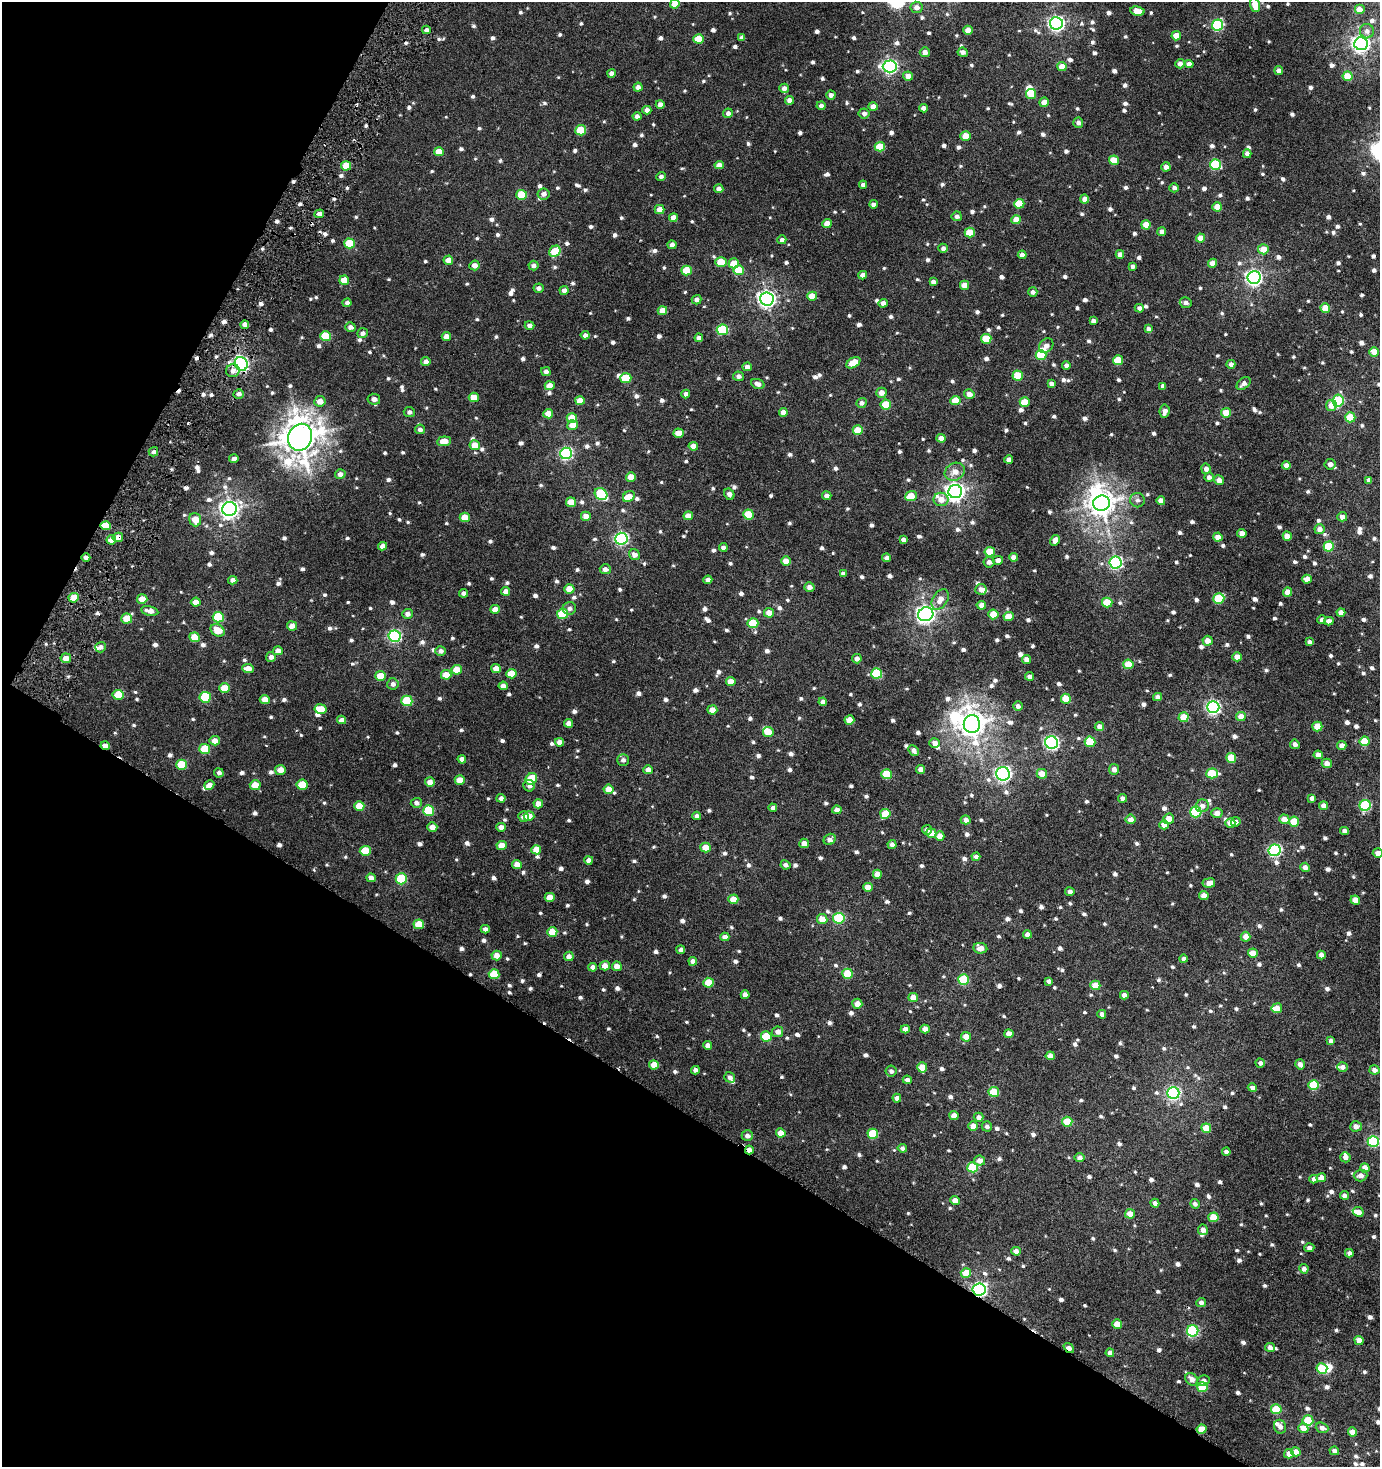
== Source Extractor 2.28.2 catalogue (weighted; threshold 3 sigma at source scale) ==
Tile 9 of 4 x 4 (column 1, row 3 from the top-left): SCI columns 195-1572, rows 1472-2936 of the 5967 x 5867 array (HDU 1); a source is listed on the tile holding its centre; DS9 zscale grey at full resolution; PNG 1382 x 1469 px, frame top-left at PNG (2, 2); each listed source drawn as its Kron ellipse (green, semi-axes under 4 px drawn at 4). Shown black and unused: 31% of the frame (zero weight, under 3 of 6 exposures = <1% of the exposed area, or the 3 px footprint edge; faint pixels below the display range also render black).
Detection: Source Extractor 2.28.2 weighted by HDU 2 'WHT'; one run over the whole footprint, this tile lists its part. Background 0.00437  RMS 0.003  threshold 0.0123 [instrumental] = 3 sigma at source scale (4.09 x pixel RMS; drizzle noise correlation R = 1.36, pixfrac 0.8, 0.0396/0.0396 arcsec/px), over >= 5 px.
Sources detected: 1167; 5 inside a brighter object's white glare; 5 cosmic-ray / hot-pixel residue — neither listed nor drawn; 17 inside a brighter listed object's ellipse — not listed separately; of the other 1140, all 500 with FLUX_AUTO >= 0.898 (the completeness limit of this list) listed and drawn (640 fainter detections not listed), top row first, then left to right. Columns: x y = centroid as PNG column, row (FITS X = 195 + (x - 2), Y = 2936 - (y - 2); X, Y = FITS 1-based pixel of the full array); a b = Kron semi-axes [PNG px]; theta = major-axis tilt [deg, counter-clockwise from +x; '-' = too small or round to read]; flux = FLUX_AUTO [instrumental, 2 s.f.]
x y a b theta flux
675 4 5 4 - 3.5
1255 5 7 4 -72 4.7
917 7 6 5 - 1.5
1359 9 5 5 - 2.4
1137 11 7 4 -9 3.9
1056 23 6 6 - 74
1218 25 6 5 - 23
426 30 4 4 - 0.94
968 30 4 4 - 3
1367 31 7 7 - 1.2
1176 36 5 4 - 3.8
742 37 4 4 - 0.96
699 39 5 4 - 5.3
1361 44 6 6 - 110
925 52 5 5 - 1.6
963 52 5 4 - 1.1
1180 64 5 5 - 1.4
1189 64 4 4 - 1.9
890 66 7 6 - 53
1062 67 4 4 - 3.4
1279 71 4 4 - 1.3
612 73 4 4 - 1.3
908 76 5 4 - 2.4
1347 76 5 5 - 4.6
638 87 4 4 - 1.2
784 88 5 4 - 1.4
1031 94 5 5 - 4.7
831 95 4 4 - 1.2
789 100 4 4 - 1.6
1044 102 5 4 - 1.6
660 104 4 4 - 1.4
821 106 4 4 - 1.1
873 107 5 4 - 1.8
923 108 4 4 - 1.2
647 110 4 4 - 1.4
728 113 5 4 - 1
864 113 5 5 - 1.1
637 116 4 4 - 1
1078 123 5 5 - 0.99
581 130 5 5 - 7.8
965 136 5 5 - 3
880 147 5 5 - 6.6
439 152 5 4 - 3.1
1247 154 4 4 - 1.3
1114 160 5 4 - 5.1
1215 164 5 5 - 16
719 165 5 4 - 1.8
346 166 5 4 - 5.5
1166 167 4 4 - 1.4
661 176 5 4 - 0.93
863 185 4 4 - 1.1
1174 188 4 4 - 1
719 189 4 4 - 1.3
544 194 6 5 - 1.2
522 195 5 5 - 9
1084 199 5 4 - 1.6
873 204 4 4 - 0.96
1019 204 5 5 - 6.7
1217 207 5 4 - 3
660 209 5 4 - 2.3
319 214 5 4 - 1.3
957 216 5 5 - 0.96
673 218 4 4 - 2.3
1016 220 5 4 - 3.2
827 224 4 4 - 2.7
1146 225 5 4 - 4
1162 231 4 4 - 1.4
970 233 5 5 - 5.9
1200 238 4 4 - 2.8
782 240 4 4 - 0.94
349 243 5 5 - 9.3
672 245 4 4 - 1.6
943 248 5 4 - 1
1263 249 5 5 - 3.5
555 251 6 5 - 6.6
1120 254 4 4 - 1.2
1022 255 4 4 - 1.5
448 260 5 4 - 2.3
721 262 5 5 - 6.2
734 263 5 5 - 4.2
1213 263 4 4 - 2.6
474 265 5 5 - 1.6
533 266 5 5 - 1.1
1133 266 4 4 - 1
739 270 5 5 - 5.9
686 271 5 5 - 6.5
863 275 4 4 - 1.7
1254 277 6 6 - 82
344 280 5 4 - 3.3
933 282 4 4 - 0.98
964 285 4 4 - 2.4
539 288 5 4 - 0.92
564 290 4 4 - 1.1
1033 292 4 4 - 0.98
812 296 5 4 - 3.8
767 299 7 6 - 100
696 300 5 4 - 1.1
347 303 4 4 - 0.93
883 303 4 4 - 1.1
1186 303 6 5 - 1.3
1139 308 4 4 - 1
1325 308 5 4 - 4.6
662 311 5 4 - 3.4
1093 321 4 4 - 0.94
245 325 4 4 - 1.6
530 326 5 4 - 1.2
350 327 5 4 - 1
1148 329 4 4 - 0.98
722 330 5 5 - 17
363 333 5 5 - 1
585 335 4 4 - 1.3
325 336 5 5 - 8.6
446 336 4 4 - 1.7
699 338 4 4 - 1.3
986 339 5 5 - 8.2
1046 346 8 6 49 1.3
1374 352 5 4 - 3.4
1041 355 5 4 - 7.5
1118 360 5 5 - 6.7
426 362 5 4 - 1.2
853 363 8 5 32 4.5
241 364 7 6 - 62
1231 364 4 4 - 1.1
1066 365 4 4 - 1
747 367 5 4 - 1.3
233 371 7 6 - 1.3
546 372 5 4 - 1.1
738 376 5 5 - 0.98
1018 376 5 5 - 7.1
626 378 5 5 - 8.5
1244 383 8 5 40 1.3
758 384 7 4 -19 1.2
1051 384 4 4 - 0.98
550 386 5 4 - 2.9
1163 386 4 4 - 0.92
881 393 5 5 - 2
239 394 5 4 - 0.93
686 394 4 4 - 1.2
969 394 5 5 - 1.8
474 397 5 4 - 3.2
374 399 6 5 - 1.4
320 401 5 5 - 2.1
580 401 5 4 - 2.8
955 401 5 4 - 5.2
1338 401 6 5 - 17
1025 402 5 4 - 4.8
861 403 5 5 - 0.98
886 405 5 5 - 7.4
1331 405 5 5 - 2.8
1165 411 7 5 82 1.5
409 412 5 5 - 0.95
783 412 4 4 - 2.1
1226 413 5 5 - 4.7
548 414 5 4 - 3.3
1350 417 5 5 - 8.4
572 418 5 5 - 5.3
572 425 5 5 - 2.6
420 429 5 4 - 1
858 430 5 4 - 5.2
679 433 5 4 - 3.9
300 437 14 12 67 480
941 438 4 4 - 2.1
444 441 7 5 5 3
475 445 5 5 - 3.5
693 446 5 4 - 2.2
153 452 5 4 - 0.95
566 453 6 6 - 39
234 459 5 4 - 1.2
1009 459 4 4 - 1.2
1330 464 5 5 - 1.4
1286 466 4 4 - 1.7
1206 469 5 5 - 1.3
955 472 10 8 29 2.2
340 474 5 5 - 1.2
631 477 5 4 - 3.2
1209 477 5 4 - 1.1
1219 480 5 4 - 1.4
1369 480 4 4 - 1.2
955 492 7 6 - 130
601 494 7 5 -39 20
729 494 6 5 - 1.3
827 496 4 4 - 1.2
911 496 6 5 - 3.7
629 497 6 5 - 3.8
941 499 7 6 - 2.5
1137 500 7 7 - 0.94
1161 501 4 4 - 2.1
571 502 5 4 - 3.9
1102 503 8 7 - 270
229 509 7 7 - 120
749 515 5 5 - 7.8
586 516 5 4 - 2.4
688 516 5 4 - 2.5
465 517 5 5 - 3.7
1342 517 5 4 - 1.5
195 520 7 5 -71 3.3
105 526 5 4 - 4.7
1319 529 5 5 - 1.5
1242 533 4 4 - 2
1287 536 4 4 - 2.8
118 537 5 4 - 2.1
1218 537 4 4 - 2.5
621 539 6 6 - 43
903 539 4 4 - 1.1
111 540 5 4 - 2
1055 540 5 4 - 1.7
382 546 4 4 - 1.5
1329 546 5 5 - 10
723 547 4 4 - 0.96
990 552 5 5 - 6.1
634 555 6 5 - 1.4
86 557 4 4 - 1.2
1013 557 4 4 - 1.5
886 558 4 4 - 1.1
998 560 5 4 - 1.4
786 561 5 4 - 2.8
989 562 5 5 - 0.99
1115 562 6 6 - 45
605 569 5 5 - 1.2
843 574 4 4 - 0.96
1307 579 5 4 - 2
233 580 4 4 - 1.3
708 580 4 4 - 1.5
809 587 5 4 - 1.3
569 589 5 4 - 3.2
981 589 5 5 - 1.3
506 591 4 4 - 1.5
1287 592 4 4 - 2.9
464 593 4 4 - 1.1
74 598 5 5 - 3.9
1219 598 5 5 - 12
142 599 5 4 - 2.8
940 599 11 7 56 2.3
196 602 5 4 - 2.1
1107 602 5 5 - 6.9
981 605 5 4 - 1.7
569 608 7 6 - 0.94
495 609 5 4 - 2.9
150 611 8 5 -12 1.7
769 613 5 4 - 2.1
1341 613 4 4 - 1.6
408 614 5 5 - 1.1
562 614 5 5 - 9.5
926 614 8 7 - 120
993 614 5 5 - 5.2
1009 616 5 4 - 3.4
218 617 6 5 - 13
127 619 5 5 - 4
1322 620 4 4 - 1.2
1329 621 5 4 - 1.4
753 623 5 5 - 8.1
292 626 5 4 - 1.8
217 630 7 5 -31 4.1
395 636 6 6 - 39
194 637 5 5 - 4.4
1207 641 5 5 - 2
1309 642 4 4 - 0.96
101 647 5 5 - 0.9
278 651 5 4 - 1.6
441 651 5 5 - 1.1
271 657 5 5 - 1.1
1237 657 5 4 - 2.5
66 658 5 5 - 2.2
857 659 5 5 - 1.1
1026 660 4 4 - 1.6
1128 664 5 5 - 4.5
248 668 6 4 -6 2
496 668 5 4 - 2.3
457 670 5 5 - 4.4
877 673 5 5 - 15
511 674 5 5 - 4.6
446 675 5 4 - 4
380 676 5 5 - 4.2
1029 676 4 4 - 1.1
731 682 5 4 - 2.4
393 684 6 5 - 1.1
503 686 4 4 - 1.5
224 688 5 5 - 4.9
118 695 5 5 - 7.2
205 697 5 5 - 12
1157 697 4 4 - 1
265 699 5 4 - 2.8
1066 699 5 5 - 5.7
407 701 6 5 - 12
823 702 4 4 - 1.1
1018 706 5 4 - 1
1213 707 6 6 - 56
321 709 6 5 - 3.9
712 710 5 4 - 2.3
1184 717 5 5 - 4.7
1241 717 5 4 - 2.7
342 720 4 4 - 1.8
849 720 5 4 - 3.5
569 723 4 4 - 1.6
972 724 9 8 - 280
1317 726 5 5 - 4.2
1099 727 5 4 - 1.8
768 732 5 5 - 4.3
215 741 5 4 - 2.3
1365 741 5 5 - 6.5
560 742 4 4 - 1.8
1090 742 5 5 - 9.2
935 743 5 5 - 1.4
1052 743 6 6 - 57
1295 744 5 4 - 1
1342 745 5 4 - 1.5
105 746 4 4 - 1.6
205 749 5 5 - 7.8
914 750 6 4 -48 1.1
1318 755 4 4 - 1.9
1231 758 5 5 - 7.2
462 759 4 4 - 1.5
623 760 6 6 - 1
1327 763 5 5 - 1.8
182 765 5 5 - 9.8
921 769 4 4 - 1.4
1114 769 5 5 - 1.2
280 770 5 5 - 2.2
648 770 5 4 - 1.7
219 773 5 4 - 0.92
1212 773 6 5 - 7.9
887 774 5 5 - 9.9
1003 774 7 6 - 72
1042 774 5 5 - 3.1
531 779 6 5 - 8.1
460 780 5 4 - 3.6
430 782 5 4 - 2
209 785 5 4 - 1.7
255 785 5 5 - 4.3
302 785 5 5 - 6.7
529 786 6 5 - 0.93
609 789 5 4 - 3
501 798 4 4 - 1
1123 798 4 4 - 1.2
1312 798 4 4 - 1.1
416 803 5 5 - 1.1
538 804 5 4 - 2.5
1365 805 5 5 - 21
359 806 5 4 - 4
1202 806 6 6 - 1.4
1324 806 5 4 - 1.9
773 808 4 4 - 0.91
429 810 5 5 - 12
837 810 4 4 - 1.5
1196 812 5 5 - 18
1217 813 5 5 - 1.8
885 814 5 5 - 6
529 816 5 4 - 2.3
697 816 4 4 - 0.94
523 817 5 5 - 1.6
1130 819 5 5 - 1.8
1169 819 5 5 - 2.3
1284 819 5 5 - 2.7
966 820 5 4 - 1.3
1236 822 5 4 - 0.92
1294 822 5 5 - 6.2
1230 823 5 5 - 2.2
1164 825 5 4 - 1.8
432 827 5 5 - 1.9
501 827 5 4 - 1.7
927 830 5 5 - 1.1
1344 831 4 4 - 1.3
931 833 5 4 - 3.3
940 836 4 4 - 2.5
830 839 6 5 - 1.4
804 843 5 4 - 1.7
892 845 4 4 - 1.4
502 846 5 4 - 3.7
706 848 5 5 - 2.9
536 850 5 4 - 3.2
1275 850 6 5 - 36
365 851 5 5 - 6.5
1378 853 5 4 - 1.7
976 857 4 4 - 1.1
589 860 4 4 - 1.3
517 865 5 4 - 2.2
785 865 5 4 - 0.95
1305 867 5 4 - 1.4
877 874 4 4 - 2.5
371 878 5 4 - 1.2
401 879 6 5 - 14
1209 883 6 4 7 1.5
868 887 5 4 - 2.1
1070 892 5 4 - 0.9
1204 896 4 4 - 2.4
550 897 5 4 - 3.2
733 899 5 4 - 3.1
1355 900 5 4 - 3.1
839 918 6 5 - 19
822 919 5 5 - 3
419 924 5 5 - 5.4
485 929 4 4 - 1
552 932 5 5 - 4.8
1027 934 4 4 - 1.6
725 937 4 4 - 1.6
1246 937 5 5 - 2.2
980 948 7 5 -8 1.7
681 950 4 4 - 1
1253 953 5 4 - 3.4
497 955 5 5 - 2.1
1321 955 4 4 - 1.7
569 956 5 4 - 1.2
1183 959 4 4 - 1
693 961 4 4 - 1.5
605 966 5 4 - 1.9
617 966 5 4 - 1.7
593 967 4 4 - 1.4
494 974 5 5 - 7.5
848 974 5 5 - 8.7
964 980 5 5 - 13
1049 981 4 4 - 0.97
709 983 5 5 - 5.3
1095 985 5 4 - 3.8
745 995 4 4 - 1.5
1124 995 4 4 - 1.2
913 997 5 4 - 2.8
857 1004 5 5 - 2
1277 1008 5 5 - 2.3
1102 1014 4 4 - 1.1
905 1029 4 4 - 1.4
925 1029 4 4 - 2
778 1032 5 5 - 1.5
1009 1034 4 4 - 2.8
766 1036 5 5 - 9.2
966 1037 5 4 - 2.2
1331 1041 4 4 - 0.93
708 1045 4 4 - 1.3
1050 1056 4 4 - 2
1260 1063 5 4 - 0.91
1300 1064 5 4 - 1
654 1065 5 4 - 3.1
922 1067 5 5 - 4.6
1342 1067 5 4 - 1.3
695 1070 4 4 - 1.2
1374 1070 5 4 - 1.3
891 1071 6 5 - 0.94
730 1077 5 5 - 0.99
907 1080 4 4 - 1.1
1314 1085 5 5 - 11
1252 1088 4 4 - 1.1
994 1092 5 5 - 6.4
1173 1093 6 6 - 44
897 1098 4 4 - 1.1
954 1116 4 4 - 2
979 1117 5 4 - 1.2
1067 1122 5 5 - 6.1
973 1126 5 5 - 1.9
987 1126 5 5 - 0.9
1356 1126 6 5 - 1.5
1206 1128 5 5 - 3.8
781 1133 5 4 - 3.1
873 1134 5 5 - 10
747 1136 6 5 - 1.3
1373 1141 5 5 - 23
902 1148 5 4 - 0.99
749 1150 4 4 - 2.3
1226 1152 4 4 - 0.94
1345 1157 5 5 - 1.3
1079 1158 5 4 - 1.1
979 1161 5 5 - 1.6
973 1167 5 5 - 13
1365 1168 4 4 - 2.6
1361 1175 7 6 - 1.4
1321 1178 5 4 - 2.3
1314 1179 4 4 - 1.2
1344 1195 4 4 - 1.2
955 1201 5 4 - 2.1
1155 1203 4 4 - 0.99
1195 1204 5 4 - 0.93
1358 1212 5 4 - 2.3
1130 1214 5 4 - 2.4
1213 1217 5 5 - 5.1
1203 1230 5 5 - 1.5
1309 1248 5 4 - 0.96
1016 1251 4 4 - 1.2
1349 1253 4 4 - 0.97
1304 1269 5 4 - 1.3
966 1273 5 4 - 4.5
979 1289 6 6 - 55
1201 1303 5 4 - 1.2
1117 1324 5 4 - 3.4
1193 1331 6 5 - 27
1359 1340 4 4 - 2.3
1270 1347 5 4 - 1.3
1069 1348 6 3 -38 2
1110 1353 4 4 - 1.3
1322 1369 5 5 - 11
1192 1379 7 5 -42 1.6
1204 1381 6 5 - 1
1202 1387 5 5 - 8.6
1276 1409 5 5 - 8
1308 1420 5 5 - 7.1
1280 1427 7 6 - 1.2
1303 1428 5 4 - 2.9
1322 1428 6 5 - 1.3
1202 1429 5 4 - 3.6
1352 1432 4 4 - 2.1
1334 1451 5 4 - 1.1
1296 1452 5 4 - 2.1
1289 1454 5 4 - 2
Overlapping masked pixels (flux is a lower limit): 8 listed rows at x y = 319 214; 241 364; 118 537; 86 557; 105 746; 749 1150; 979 1289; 1069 1348
Isophote crosses this tile's border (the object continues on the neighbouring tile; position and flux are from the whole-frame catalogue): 3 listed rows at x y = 675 4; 1255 5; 1378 853